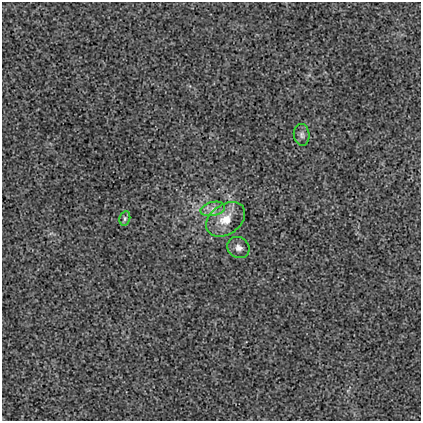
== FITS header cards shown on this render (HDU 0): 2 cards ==
NAXIS1  =                  419
NAXIS2  =                  419

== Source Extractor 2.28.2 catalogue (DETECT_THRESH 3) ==
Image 419 x 419 px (HDU 0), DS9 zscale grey, 1 PNG px = 1 image px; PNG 423 x 423 px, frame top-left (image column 1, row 419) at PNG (2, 2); each listed source drawn as its Kron ellipse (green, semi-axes under 4 px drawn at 4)
Background 0.00169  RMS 0.017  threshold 0.0515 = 3 sigma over >= 5 px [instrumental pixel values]
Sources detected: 5; all 5 listed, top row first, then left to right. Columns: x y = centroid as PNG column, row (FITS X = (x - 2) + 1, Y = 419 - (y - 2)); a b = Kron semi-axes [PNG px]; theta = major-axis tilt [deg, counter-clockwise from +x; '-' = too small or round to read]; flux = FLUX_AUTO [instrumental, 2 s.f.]
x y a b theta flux
302 135 11 8 -84 4.7
213 209 12 7 12 7.9
125 218 7 5 76 2.5
226 219 21 15 35 23
238 248 11 10 - 6.9